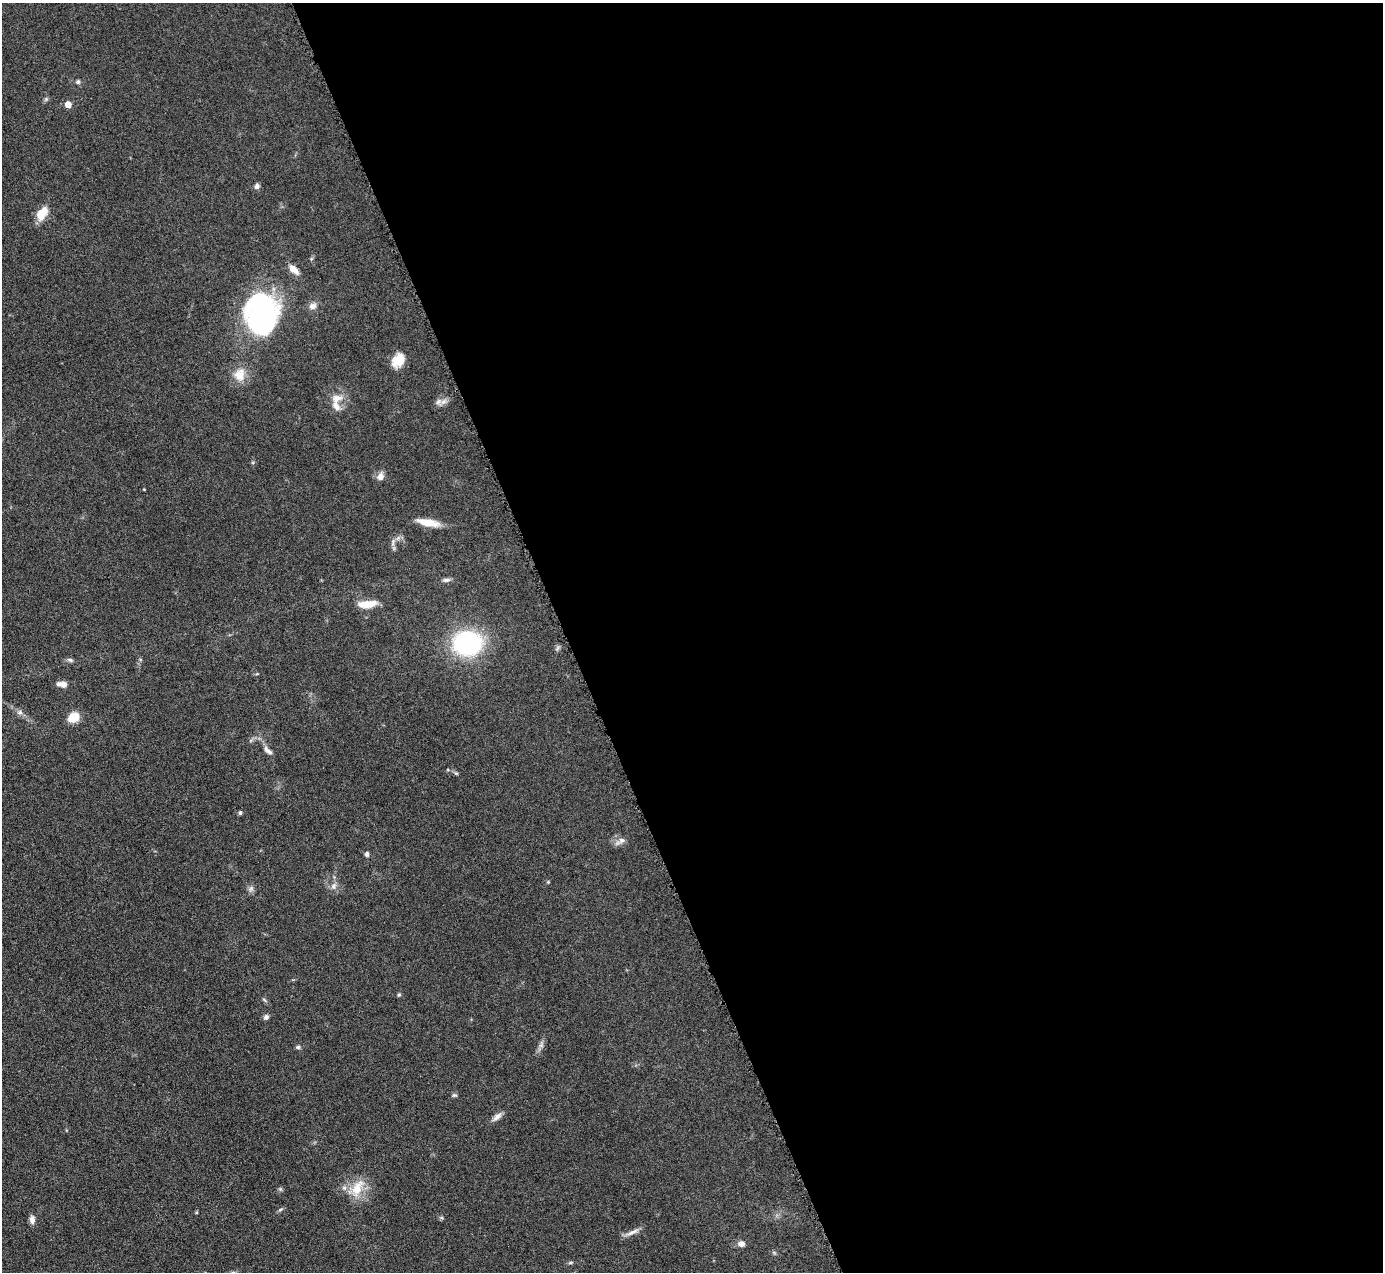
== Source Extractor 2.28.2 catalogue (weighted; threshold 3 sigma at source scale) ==
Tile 8 of 4 x 4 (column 4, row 2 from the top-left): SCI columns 4146-5526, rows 2824-4093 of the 5530 x 5515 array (HDU 1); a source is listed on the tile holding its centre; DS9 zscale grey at full resolution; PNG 1385 x 1274 px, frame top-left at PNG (2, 3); no overlay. Shown black and unused: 59% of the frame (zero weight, under 4 of 8 exposures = <1% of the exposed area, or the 3 px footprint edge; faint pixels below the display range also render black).
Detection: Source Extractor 2.28.2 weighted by HDU 2 'WHT'; one run over the whole footprint, this tile lists its part. Background 0.0476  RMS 0.0039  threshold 0.0158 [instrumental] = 3 sigma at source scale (4.09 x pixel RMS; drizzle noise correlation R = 1.36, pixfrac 0.8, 0.05/0.05 arcsec/px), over >= 5 px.
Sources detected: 49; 1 too faint to see at this stretch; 1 inside a brighter object's white glare — not listed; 4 inside a brighter listed object's ellipse — not listed separately; the other 43 listed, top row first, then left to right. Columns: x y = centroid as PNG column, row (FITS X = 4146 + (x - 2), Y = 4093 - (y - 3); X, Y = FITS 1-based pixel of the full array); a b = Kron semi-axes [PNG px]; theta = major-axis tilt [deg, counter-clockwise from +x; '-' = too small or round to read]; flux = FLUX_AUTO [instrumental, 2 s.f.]
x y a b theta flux
78 82 6 5 - 0.7
68 104 5 5 - 3.9
257 186 7 6 - 1.1
42 213 16 9 57 6.7
294 269 13 7 -44 3.3
313 306 11 9 15 1.9
261 312 37 27 -79 88
398 360 16 12 56 5.8
240 375 19 16 81 5.6
337 398 17 11 19 3.9
438 402 9 8 - 1.7
380 476 8 7 - 2.6
428 522 28 8 -11 6
393 542 12 5 74 1.3
446 580 11 5 7 1.2
367 604 20 8 8 5.8
468 643 14 12 0 98
557 648 8 5 69 0.74
70 660 9 5 -16 0.87
63 684 11 7 -12 1.9
20 712 8 6 0 1.2
73 717 9 7 25 8.5
267 750 14 6 -39 1.7
456 773 6 4 -41 0.49
240 813 6 5 - 0.63
620 841 17 6 31 1.8
367 854 6 5 - 0.92
333 886 10 6 70 1.5
399 995 5 4 - 0.59
266 1017 7 6 - 1
541 1045 11 6 81 1.4
298 1047 6 5 - 0.66
454 1095 7 5 18 0.61
497 1117 15 6 40 1.9
357 1188 28 13 60 7.8
280 1189 5 5 - 0.56
280 1210 7 3 19 0.57
197 1212 5 3 - 0.36
32 1219 10 6 90 1.7
632 1232 21 5 24 2.1
741 1244 8 7 - 1.8
774 1252 6 4 -2 0.54
571 1263 7 4 9 0.55